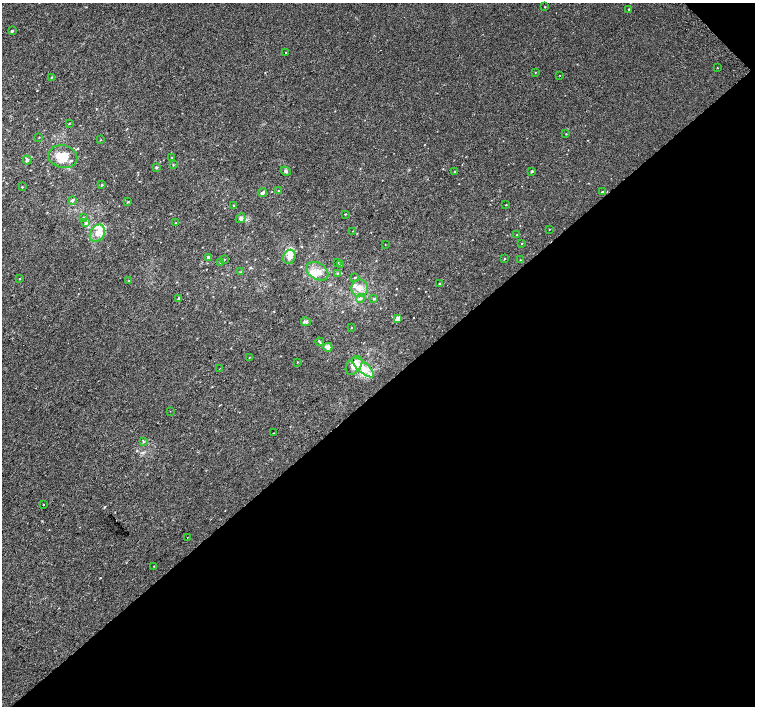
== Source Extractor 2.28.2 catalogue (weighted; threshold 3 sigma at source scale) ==
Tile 12 of 4 x 4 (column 4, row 3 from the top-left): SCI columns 4551-6055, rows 1653-3059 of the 6086 x 6054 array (HDU 1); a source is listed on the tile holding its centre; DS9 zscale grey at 2 x 2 block average (1 PNG px = mean of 2 x 2 image px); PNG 757 x 708 px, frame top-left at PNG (2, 3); each listed source drawn as its Kron ellipse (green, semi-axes under 4 px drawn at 4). Shown black and unused: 45% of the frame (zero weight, under 2 of 3 exposures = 2% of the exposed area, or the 3 px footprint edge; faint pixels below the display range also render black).
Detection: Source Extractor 2.28.2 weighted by HDU 2 'WHT'; one run over the whole footprint, this tile lists its part. Background 0.00306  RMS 0.0038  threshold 0.017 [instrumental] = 3 sigma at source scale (4.5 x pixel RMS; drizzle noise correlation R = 1.50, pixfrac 1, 0.0396/0.0396 arcsec/px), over >= 5 px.
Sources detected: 81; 6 inside a brighter listed object's ellipse — not listed separately; the other 75 listed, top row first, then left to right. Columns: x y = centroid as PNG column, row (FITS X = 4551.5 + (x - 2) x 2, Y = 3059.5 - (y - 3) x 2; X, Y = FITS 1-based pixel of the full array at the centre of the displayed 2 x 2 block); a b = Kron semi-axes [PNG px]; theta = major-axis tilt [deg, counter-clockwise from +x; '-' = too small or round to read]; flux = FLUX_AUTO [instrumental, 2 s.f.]
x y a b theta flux
545 7 2 2 - 0.45
629 9 2 2 - 0.88
12 31 2 2 - 1.3
286 52 2 2 - 0.4
717 68 2 2 - 0.57
535 72 2 2 - 0.35
560 75 2 2 - 0.58
51 77 3 2 - 0.57
69 123 2 2 - 0.44
566 134 2 2 - 0.4
39 137 2 2 - 0.36
100 140 2 2 - 0.32
63 157 14 11 -12 14
172 157 3 2 - 0.48
27 160 4 3 - 1.7
173 165 3 2 - 0.46
156 167 3 2 - 1.2
286 171 5 4 - 1.4
455 171 3 2 - 0.53
532 171 3 2 - 1.1
102 185 3 2 - 0.51
22 187 2 2 - 1.9
279 191 3 3 - 0.69
602 192 2 2 - 0.73
262 193 4 3 - 2.7
72 200 3 3 - 1.8
128 202 3 2 - 0.59
234 205 2 2 - 0.75
506 205 2 2 - 0.35
345 214 3 2 - 0.52
84 217 2 2 - 0.59
241 218 5 3 - 1.5
86 223 4 4 - 1.6
176 223 2 2 - 0.41
549 229 2 2 - 0.32
353 231 2 2 - 0.24
97 233 9 7 57 6.5
517 235 2 2 - 0.42
522 243 2 2 - 0.35
385 245 2 2 - 0.47
208 257 3 3 - 1.5
290 257 7 6 - 5.8
224 259 2 2 - 0.48
505 259 2 2 - 0.41
520 260 3 2 - 0.56
221 263 2 2 - 0.52
338 263 3 2 - 0.59
341 264 3 3 - 1.6
317 271 12 8 -32 8.3
240 272 3 3 - 0.63
338 273 3 3 - 0.98
355 278 3 2 - 0.64
19 279 2 2 - 0.51
129 281 3 2 - 0.58
439 284 2 2 - 0.66
360 288 8 8 - 6.1
179 298 3 3 - 1.8
360 298 5 3 - 1.4
374 299 3 3 - 1
397 319 3 3 - 4.1
306 322 5 3 - 1.2
351 327 2 2 - 0.33
320 342 4 2 - 0.73
328 347 4 2 - 1.3
249 357 2 2 - 0.31
297 362 2 2 - 0.43
354 365 10 6 53 11
363 367 14 5 -41 7.8
219 369 2 2 - 0.69
170 411 2 2 - 0.4
273 433 2 2 - 0.44
143 442 3 2 - 0.61
44 504 2 2 - 1.8
187 538 2 2 - 0.45
154 566 2 2 - 0.35
Diffuse or blended objects may show on this block-average render without a row.